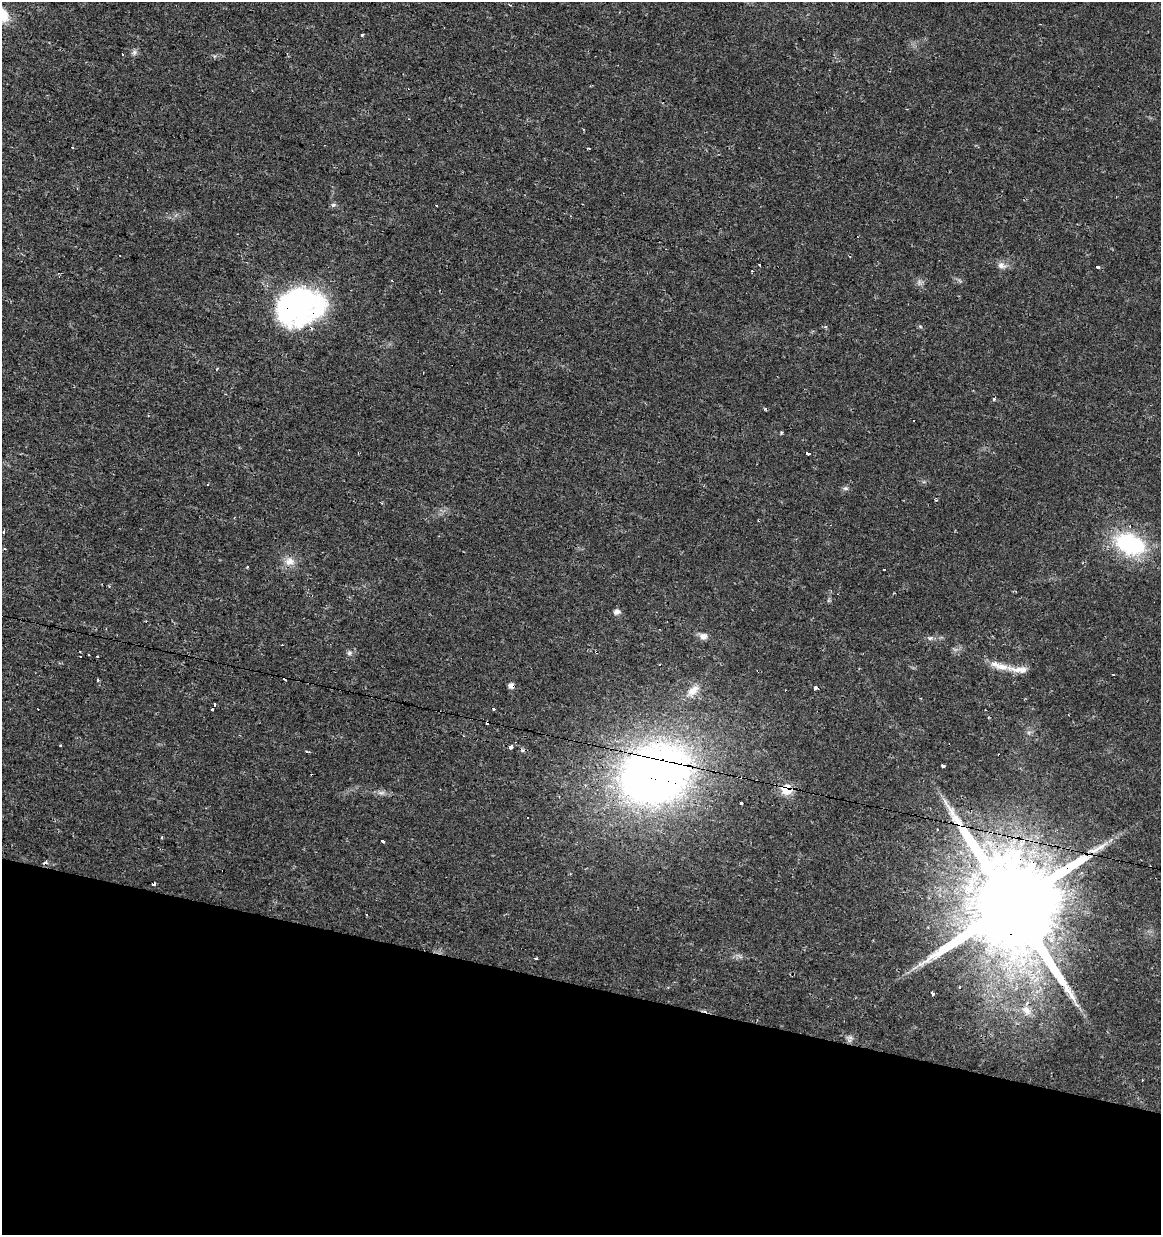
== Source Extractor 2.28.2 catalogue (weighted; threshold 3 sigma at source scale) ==
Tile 15 of 4 x 4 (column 3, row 4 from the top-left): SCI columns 2604-3762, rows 1-1233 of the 5145 x 4941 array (HDU 1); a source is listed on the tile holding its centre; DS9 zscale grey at full resolution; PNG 1163 x 1237 px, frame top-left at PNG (2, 2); no overlay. Shown black and unused: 20% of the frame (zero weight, under 2 of 3 exposures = <1% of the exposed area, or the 3 px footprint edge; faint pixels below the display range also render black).
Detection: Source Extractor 2.28.2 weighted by HDU 2 'WHT'; one run over the whole footprint, this tile lists its part. Background 0.0131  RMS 0.003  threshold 0.0136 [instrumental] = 3 sigma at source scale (4.5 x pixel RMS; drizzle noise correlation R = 1.50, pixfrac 1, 0.0396/0.0396 arcsec/px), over >= 5 px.
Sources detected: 80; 3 inside a brighter object's white glare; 23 cosmic-ray / hot-pixel residue — not listed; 1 inside a brighter listed object's ellipse — not listed separately; the other 53 listed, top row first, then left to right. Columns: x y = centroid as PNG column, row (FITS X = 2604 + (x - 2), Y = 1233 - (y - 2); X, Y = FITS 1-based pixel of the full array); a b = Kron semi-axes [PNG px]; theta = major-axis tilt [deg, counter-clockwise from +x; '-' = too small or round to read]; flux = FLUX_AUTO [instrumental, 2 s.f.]
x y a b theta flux
510 5 3 3 - 0.27
362 34 3 3 - 2.5
134 52 8 8 - 0.96
123 54 3 2 - 0.61
583 129 3 2 - 0.54
589 149 3 3 - 0.65
333 205 7 5 -18 0.66
1001 265 12 8 -24 1.8
1098 266 3 3 - 2.9
919 282 7 4 -72 0.76
305 297 39 23 -16 28
920 326 6 3 -20 0.37
994 399 4 4 - 0.38
808 453 4 3 - 2.7
845 488 8 6 1 0.72
3 532 4 3 - 0.53
1130 544 36 22 -22 29
5 549 3 2 - 0.27
290 561 14 11 17 3.1
884 569 3 3 - 5
617 612 8 6 16 1.3
703 636 9 8 - 1.7
930 638 7 4 18 0.57
349 653 8 7 - 0.9
97 656 3 3 - 0.95
999 666 30 9 -19 4.4
1113 674 3 2 - 0.19
97 680 3 3 - 1.4
512 686 5 4 - 2.1
815 688 4 4 - 0.88
693 691 20 11 49 3.8
214 705 3 3 - 1.1
212 709 3 3 - 0.38
494 709 3 3 - 1.5
60 746 3 2 - 0.3
511 747 4 3 - 2.1
306 752 3 2 - 0.81
943 765 3 3 - 13
655 774 48 38 24 290
787 789 7 6 - 21
381 793 12 6 0 1.2
741 803 3 3 - 1.2
162 837 5 3 - 0.26
383 841 4 3 - 1.7
1098 848 33 7 26 4.5
223 870 2 2 - 0.44
153 884 4 3 - 0.85
1013 905 27 22 -25 9100
536 959 3 3 - 1.2
933 993 3 3 - 6.4
1026 1003 3 3 - 3.2
1026 1010 13 9 -46 2.5
850 1038 9 7 -16 1.1
Overlapping masked pixels (flux is a lower limit): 5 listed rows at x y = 512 686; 655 774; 787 789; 223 870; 1013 905
Unlisted compact peaks at least as high as the median listed source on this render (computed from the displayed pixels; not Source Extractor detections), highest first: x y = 781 433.